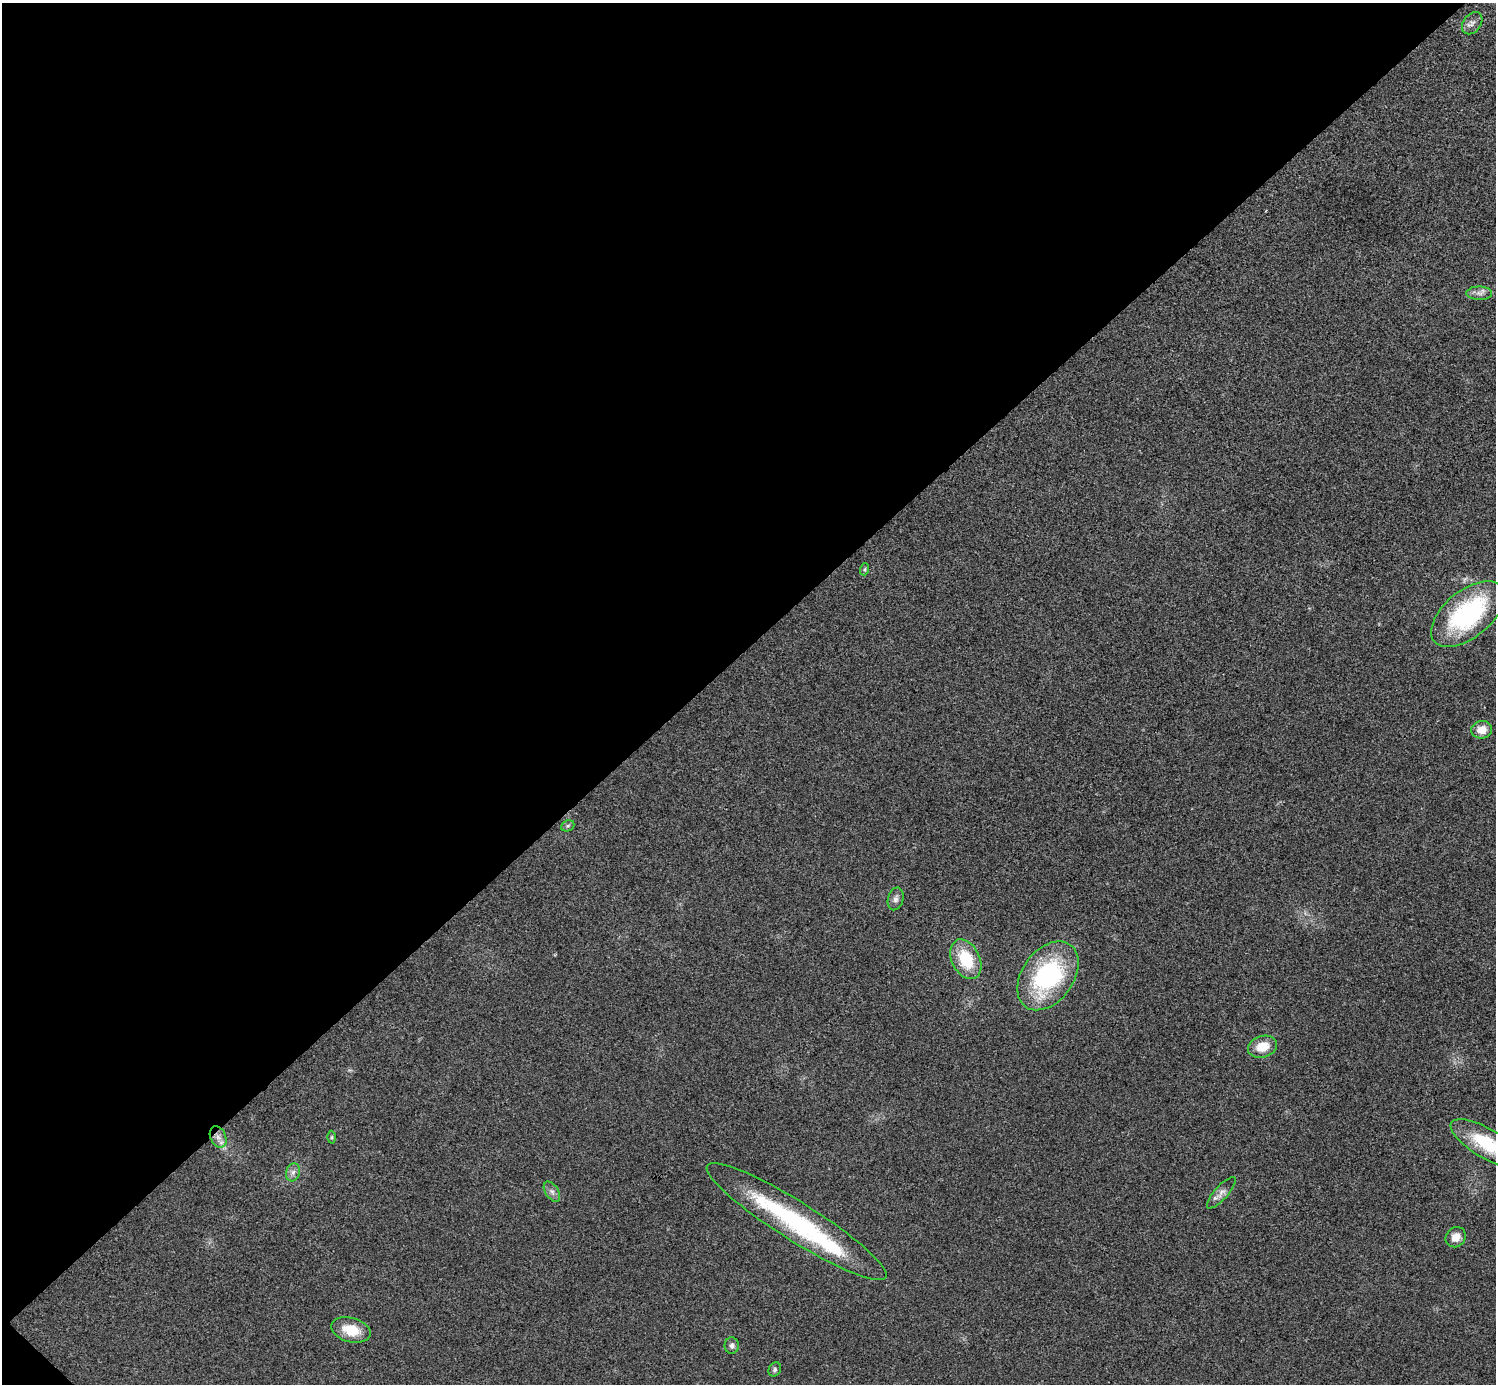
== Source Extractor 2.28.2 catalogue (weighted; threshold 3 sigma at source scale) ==
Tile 5 of 4 x 4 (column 1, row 2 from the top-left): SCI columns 4-1497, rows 2922-4303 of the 5985 x 5985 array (HDU 1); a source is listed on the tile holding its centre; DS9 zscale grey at full resolution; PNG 1498 x 1386 px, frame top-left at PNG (2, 3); each listed source drawn as its Kron ellipse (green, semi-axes under 4 px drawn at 4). Shown black and unused: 47% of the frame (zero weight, under 3 of 4 exposures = <1% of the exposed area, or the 3 px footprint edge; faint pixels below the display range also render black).
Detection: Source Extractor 2.28.2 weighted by HDU 2 'WHT'; one run over the whole footprint, this tile lists its part. Background 0.022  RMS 0.0054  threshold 0.0242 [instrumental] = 3 sigma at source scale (4.5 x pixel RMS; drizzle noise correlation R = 1.50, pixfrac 1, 0.05/0.05 arcsec/px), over >= 5 px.
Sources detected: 22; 1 inside a brighter object's white glare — neither listed nor drawn; the other 21 listed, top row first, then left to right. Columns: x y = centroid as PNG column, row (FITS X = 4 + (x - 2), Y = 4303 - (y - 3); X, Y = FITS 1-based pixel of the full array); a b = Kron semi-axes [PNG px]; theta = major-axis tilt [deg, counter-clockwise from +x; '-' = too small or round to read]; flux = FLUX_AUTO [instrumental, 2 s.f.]
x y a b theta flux
1472 23 12 9 52 2.7
1479 293 13 6 -1 2.8
865 569 6 4 72 0.75
1468 614 44 23 39 73
1481 730 10 8 10 6.4
568 826 7 5 22 1.2
896 899 11 7 75 2.3
966 959 21 14 -64 22
1048 976 38 25 54 69
1262 1047 15 10 17 9.8
218 1137 11 7 -66 3.8
331 1137 6 4 89 0.77
1488 1144 42 14 -30 27
293 1172 9 6 74 2.3
552 1192 11 6 -56 2.3
1221 1193 20 6 48 3.6
796 1222 105 19 -32 83
1456 1237 11 9 44 5
351 1330 20 12 -15 12
732 1345 8 7 - 1.9
775 1369 7 6 - 1.2
Isophote crosses this tile's border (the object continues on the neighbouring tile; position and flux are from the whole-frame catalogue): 1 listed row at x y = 1488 1144